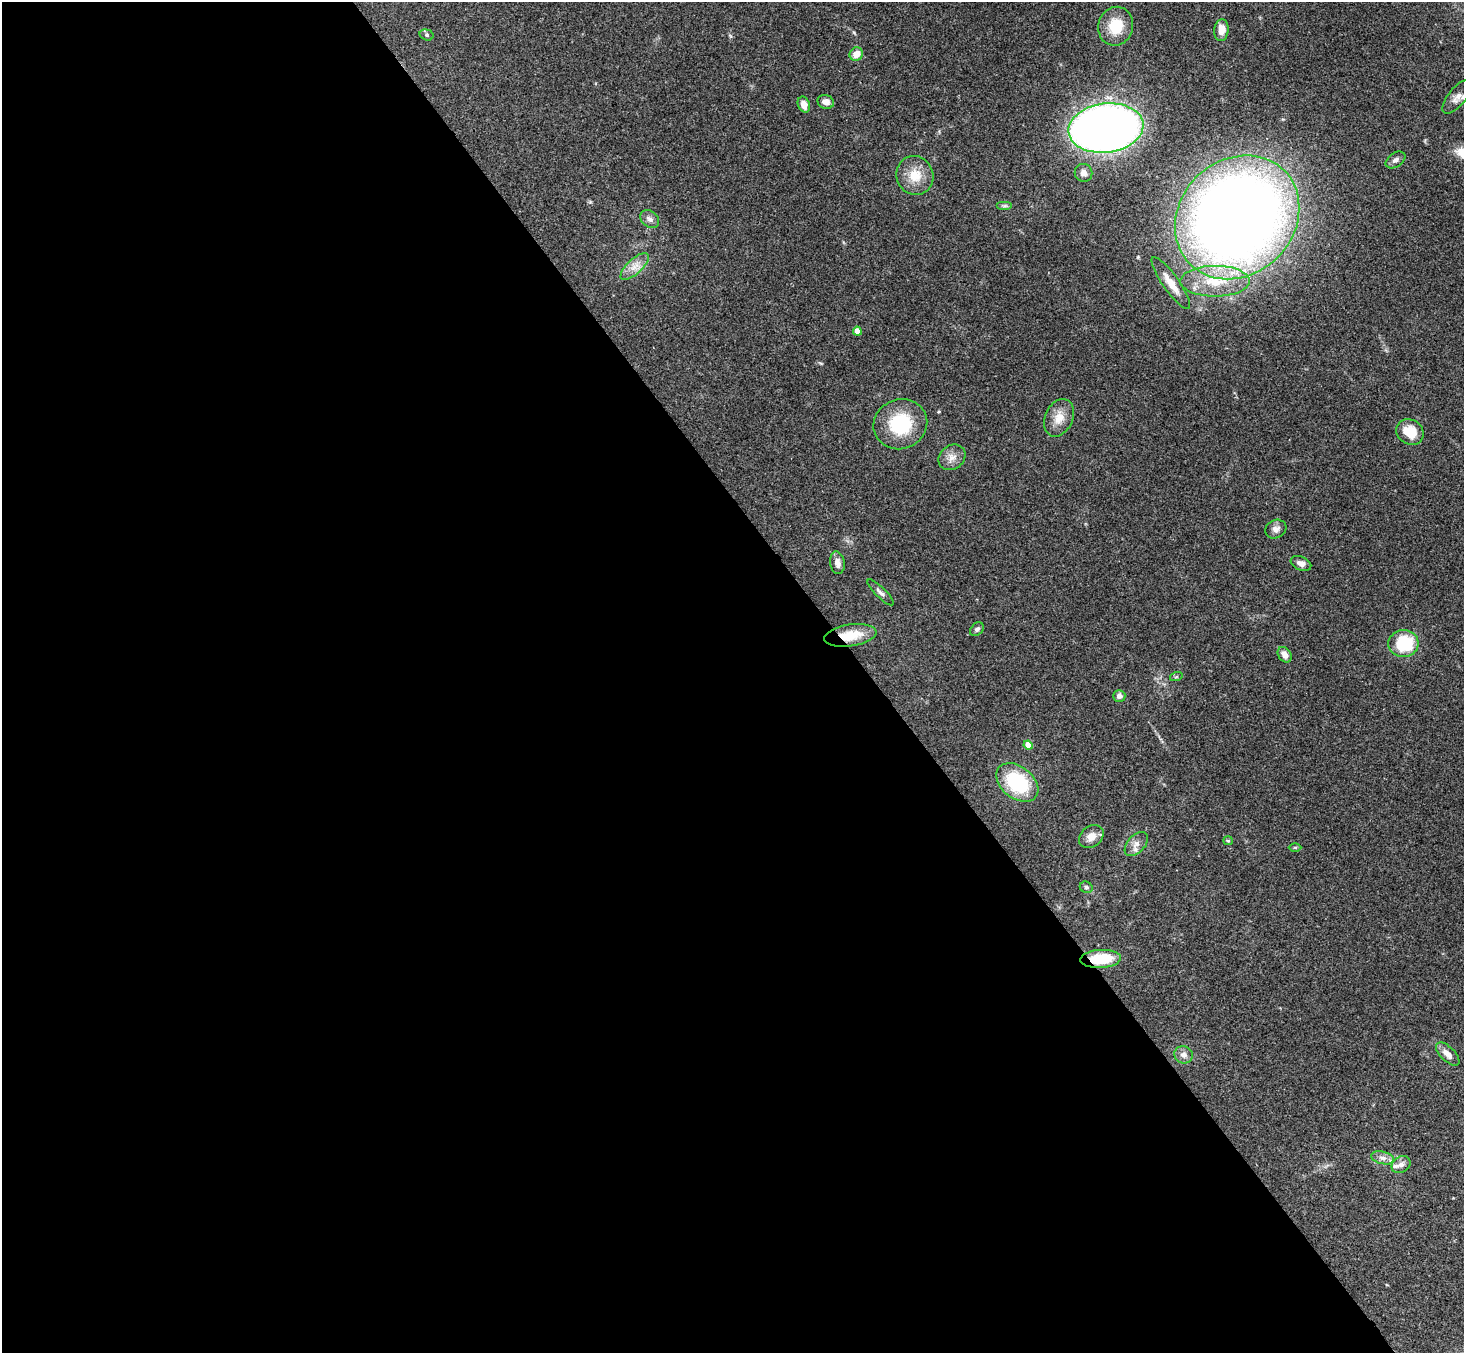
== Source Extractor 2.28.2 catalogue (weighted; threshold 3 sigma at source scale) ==
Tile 9 of 4 x 4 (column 1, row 3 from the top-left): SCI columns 54-1515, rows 1683-3033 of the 5950 x 5930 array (HDU 1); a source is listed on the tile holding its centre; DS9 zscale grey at full resolution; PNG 1466 x 1355 px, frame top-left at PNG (2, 2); each listed source drawn as its Kron ellipse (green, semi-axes under 4 px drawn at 4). Shown black and unused: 60% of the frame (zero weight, under 3 of 4 exposures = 6% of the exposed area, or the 3 px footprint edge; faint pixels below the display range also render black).
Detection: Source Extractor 2.28.2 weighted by HDU 2 'WHT'; one run over the whole footprint, this tile lists its part. Background 0.163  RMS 0.0074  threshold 0.0331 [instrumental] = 3 sigma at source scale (4.5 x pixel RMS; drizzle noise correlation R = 1.50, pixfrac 1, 0.05/0.05 arcsec/px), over >= 5 px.
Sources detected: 45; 1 inside a brighter listed object's ellipse — not listed separately; the other 44 listed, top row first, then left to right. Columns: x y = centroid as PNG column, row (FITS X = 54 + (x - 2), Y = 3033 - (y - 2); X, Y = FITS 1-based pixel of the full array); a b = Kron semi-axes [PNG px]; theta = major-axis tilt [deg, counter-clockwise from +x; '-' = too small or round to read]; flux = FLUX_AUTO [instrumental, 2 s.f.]
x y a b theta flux
1116 26 19 17 75 23
1221 30 11 7 84 7.7
427 35 7 5 -16 1.3
856 54 7 6 - 8.3
1457 97 21 9 51 5.9
826 102 8 7 - 4.6
804 105 8 6 -68 6.3
1106 128 38 24 7 710
1395 160 11 7 34 2.9
1084 173 9 8 - 4.4
915 175 20 18 -63 15
1005 206 8 4 0 1.4
1237 217 66 57 45 1100
650 219 10 8 -39 3.3
635 266 18 7 43 7.1
1215 281 35 15 0 28
1171 283 31 8 -55 11
857 331 4 4 - 8.8
1059 418 20 14 65 10
900 424 27 25 22 42
1410 432 14 12 -33 16
952 457 14 11 38 6.2
1276 529 11 9 28 3.8
837 563 11 7 -80 4.9
1301 563 11 7 -23 3.8
880 592 17 5 -45 3
977 629 8 6 45 2
850 635 26 11 8 18
1403 643 15 13 5 36
1285 655 8 6 -54 4.9
1176 677 6 4 18 1
1119 696 6 6 - 3.6
1028 745 5 4 - 11
1017 782 23 16 -38 50
1091 837 13 10 37 6.7
1228 841 5 4 - 0.84
1136 844 14 9 48 5.1
1295 847 6 4 0 0.86
1086 887 6 5 - 1.8
1100 959 20 9 3 27
1448 1054 15 7 -44 6.3
1184 1055 9 8 - 4.1
1383 1158 12 6 -13 3.8
1401 1165 10 7 33 3.7
Overlapping masked pixels (flux is a lower limit): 2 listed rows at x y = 850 635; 1100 959
Isophote crosses this tile's border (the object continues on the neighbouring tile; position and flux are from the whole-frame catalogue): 1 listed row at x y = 1457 97